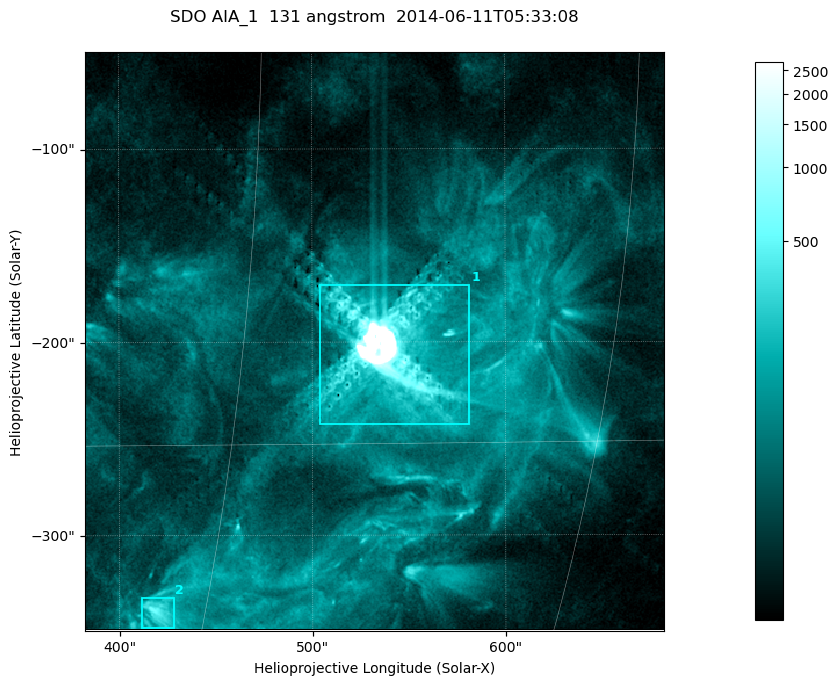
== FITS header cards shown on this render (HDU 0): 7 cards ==
TELESCOP= 'SDO     '           /
INSTRUME= 'AIA_1   '           /
WAVELNTH=                  131 /
WAVEUNIT= 'angstrom'           /
DATE-OBS= '2014-06-11T05:33:08.63' /
CTYPE1  = 'HPLN-TAN'           /
CTYPE2  = 'HPLT-TAN'           /

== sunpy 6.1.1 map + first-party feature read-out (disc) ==
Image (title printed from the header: SDO AIA_1  131 angstrom  2014-06-11T05:33:08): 499 x 499 px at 0.601 arcsec/px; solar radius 945 arcsec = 1573 px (partial field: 3.2% of the solar disc is inside the frame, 100% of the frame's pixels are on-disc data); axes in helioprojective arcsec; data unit not stated in the header (colour bar unlabelled)
Orientation: roll -0.139 deg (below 1 deg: not rotated)
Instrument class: DISC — disc imager (sunpy class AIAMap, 131 A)
Bright regions (active regions / flare kernels): reference = the on-disc median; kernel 5 px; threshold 5 sigma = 155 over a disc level ~37.1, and >= 1.15x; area >= 249 px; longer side >= 6 px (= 3.6 arcsec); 2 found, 2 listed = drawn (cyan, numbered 1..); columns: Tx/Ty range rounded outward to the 2 arcsec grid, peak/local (2 s.f.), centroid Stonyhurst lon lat
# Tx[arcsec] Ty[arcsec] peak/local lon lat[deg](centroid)
1 504..582 -244..-170 589 +36 -12
2 410..428 -348..-332 14 +28 -21